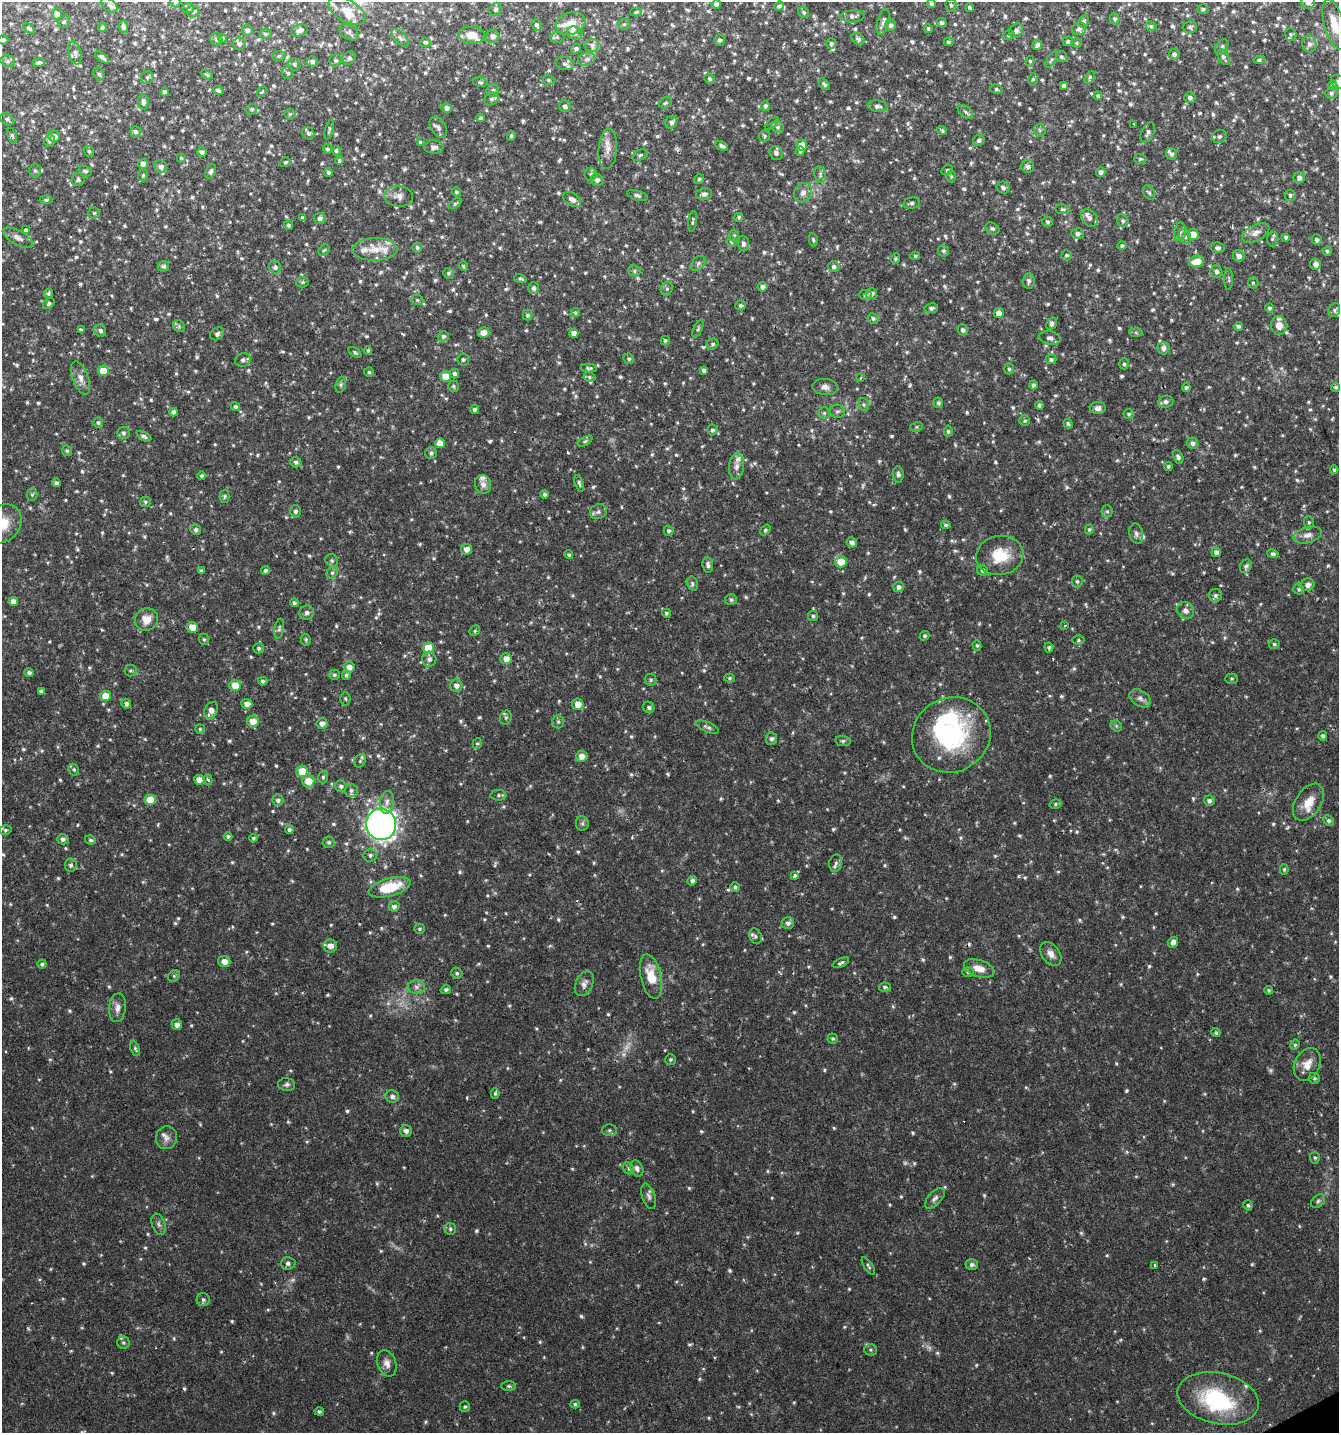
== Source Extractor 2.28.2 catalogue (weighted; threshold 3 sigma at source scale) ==
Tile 6 of 4 x 4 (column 2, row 2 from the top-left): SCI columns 1496-2832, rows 2863-4293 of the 5606 x 5728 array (HDU 1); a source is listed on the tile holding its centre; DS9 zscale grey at full resolution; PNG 1341 x 1435 px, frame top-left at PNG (2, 2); each listed source drawn as its Kron ellipse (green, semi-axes under 4 px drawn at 4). Shown black and unused: <1% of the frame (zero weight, under 2 of 3 exposures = <1% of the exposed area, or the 3 px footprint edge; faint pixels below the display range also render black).
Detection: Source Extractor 2.28.2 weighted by HDU 2 'WHT'; one run over the whole footprint, this tile lists its part. Background 0.0336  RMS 0.0032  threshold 0.0143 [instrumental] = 3 sigma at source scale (4.5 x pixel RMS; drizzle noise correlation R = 1.50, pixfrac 1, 0.0396/0.0396 arcsec/px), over >= 5 px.
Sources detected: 1209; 8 too faint to see at this stretch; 3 inside a brighter object's white glare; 4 cosmic-ray / hot-pixel residue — neither listed nor drawn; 39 inside a brighter listed object's ellipse — not listed separately; of the other 1155, all 500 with FLUX_AUTO >= 0.526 (the completeness limit of this list) listed and drawn (655 fainter detections not listed), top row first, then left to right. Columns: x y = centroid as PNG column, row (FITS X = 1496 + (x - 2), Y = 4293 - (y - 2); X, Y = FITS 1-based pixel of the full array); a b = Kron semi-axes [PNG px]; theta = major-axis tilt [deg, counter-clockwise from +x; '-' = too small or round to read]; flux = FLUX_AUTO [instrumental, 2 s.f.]
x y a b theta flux
175 2 5 5 - 0.69
1308 2 7 7 - 1.2
716 4 4 4 - 1.3
931 4 4 4 - 0.63
109 5 9 5 -38 0.94
951 5 6 5 - 0.62
779 6 5 4 - 0.56
970 7 4 3 - 0.65
188 8 6 5 - 0.6
495 9 7 5 61 0.78
1203 9 5 5 - 0.55
347 11 20 11 -29 4.5
193 12 6 5 - 0.76
636 12 6 4 1 0.54
804 12 6 5 - 0.62
57 14 5 5 - 1.7
852 16 12 6 2 1.3
1114 19 5 4 - 0.77
1084 21 6 5 - 0.86
64 22 6 5 - 0.67
883 22 13 6 75 1.4
571 23 15 11 20 3.8
942 23 5 4 - 0.71
624 24 6 5 - 0.55
1334 24 25 10 -75 6.7
536 25 6 5 - 0.72
891 25 5 5 - 0.98
1151 26 5 4 - 0.75
123 27 6 4 -72 0.89
1190 27 7 6 - 0.68
29 28 6 4 -36 0.64
102 28 4 4 - 0.59
928 28 4 4 - 0.63
1079 29 7 6 - 1.1
247 30 6 5 - 1
299 30 8 5 17 1.2
1016 31 8 6 50 1.2
349 32 10 7 -30 1
575 33 8 6 -25 1.1
265 34 6 5 - 0.58
1291 34 6 5 - 0.69
472 35 13 8 -7 3.7
1009 35 6 5 - 0.59
492 36 6 6 - 1.3
557 37 7 5 10 0.6
223 38 4 4 - 0.59
400 38 11 5 -47 1.1
216 39 6 6 - 0.76
858 39 7 5 -40 0.92
3 40 5 4 - 0.81
719 40 5 5 - 0.69
1068 41 5 5 - 0.8
425 42 5 4 - 0.71
948 42 5 4 - 0.54
239 43 6 6 - 1.1
831 43 5 5 - 0.7
1076 43 5 4 - 0.54
1309 44 8 7 - 1.4
592 45 7 6 - 1.4
1037 45 5 5 - 1.1
1222 47 8 5 53 0.79
576 49 5 4 - 0.8
75 53 11 6 -78 1.3
1174 54 6 5 - 0.85
279 56 6 5 - 0.57
102 57 8 4 -39 1.3
1062 57 6 5 - 0.63
1223 57 8 5 -61 0.99
349 58 7 6 - 0.92
587 59 9 6 14 1.1
336 60 6 6 - 0.75
1051 60 9 4 59 0.64
1259 60 5 4 - 0.57
8 61 7 5 -20 0.8
312 61 5 5 - 0.89
1030 61 5 4 - 0.54
39 62 6 4 10 0.76
565 63 9 6 -12 0.88
294 64 6 5 - 0.7
288 73 6 5 - 0.7
99 74 7 5 -61 0.74
207 75 6 4 -28 0.56
1090 77 7 4 61 0.6
147 78 6 6 - 0.77
709 79 5 4 - 0.72
1033 79 6 5 - 0.65
549 80 6 4 -17 0.53
480 82 7 4 -10 0.58
1338 82 8 6 -36 1.3
824 84 7 4 -47 0.74
1332 85 5 4 - 0.89
1063 86 4 3 - 0.76
996 89 6 5 - 0.61
218 90 5 3 - 0.65
493 90 6 6 - 0.66
165 92 4 4 - 0.85
262 92 5 3 - 0.53
1331 93 6 5 - 0.85
1098 96 4 3 - 0.64
1190 98 5 5 - 0.95
491 99 7 6 - 0.87
143 102 8 5 -84 1
665 103 6 5 - 0.63
565 106 6 6 - 1.1
765 106 5 4 - 0.69
878 106 10 5 -10 1.2
447 108 5 4 - 1.3
252 109 5 5 - 0.65
965 112 9 5 -38 0.81
290 114 5 5 - 0.68
480 118 4 4 - 0.62
7 119 7 5 -31 0.82
671 122 6 6 - 1.1
772 123 8 4 42 0.63
1134 124 3 3 - 1.6
438 127 11 7 -59 1.4
778 127 6 5 - 0.58
329 130 10 3 76 0.63
942 130 5 3 - 0.56
1040 130 6 6 - 0.72
136 132 6 5 - 0.87
1148 132 11 6 63 1.3
308 133 6 5 - 0.92
12 136 8 4 -72 0.68
54 136 6 5 - 2.2
511 136 5 4 - 0.59
764 136 6 5 - 0.57
1219 136 7 6 - 1.1
979 140 6 5 - 0.85
50 141 6 5 - 0.82
420 142 4 3 - 0.55
802 145 5 5 - 4.1
721 146 6 4 -31 0.96
434 147 9 6 -2 1.4
327 149 5 4 - 0.69
608 149 20 9 85 3.1
89 151 6 5 - 0.64
336 151 5 4 - 0.53
800 151 5 4 - 0.83
202 152 5 4 - 1.1
776 153 7 6 - 1.1
1172 154 6 5 - 0.91
640 155 8 5 24 0.69
181 158 4 4 - 0.58
1140 159 6 5 - 0.61
339 161 4 4 - 0.7
285 162 5 4 - 0.56
143 164 5 5 - 2.5
1028 166 6 6 - 1.2
161 167 7 6 - 1.4
947 170 6 5 - 0.59
35 171 6 5 - 0.72
85 171 7 5 -17 0.72
211 171 7 5 64 0.91
328 172 4 4 - 0.81
1101 172 5 4 - 1.2
591 174 6 6 - 0.81
820 174 8 6 -79 0.96
143 175 6 5 - 0.55
951 176 6 5 - 0.53
1299 178 5 5 - 1.1
699 179 5 4 - 0.66
78 180 7 6 - 0.77
597 180 6 6 - 1.1
1003 188 7 5 -33 0.94
456 192 4 3 - 0.59
1149 192 8 5 -56 0.77
803 193 10 8 53 1.9
704 194 8 6 11 1.3
637 195 11 4 -17 1
1290 195 6 5 - 0.7
399 196 14 10 -5 2.3
572 199 10 6 -33 1.6
46 200 6 4 1 0.64
911 203 8 5 11 0.79
455 204 7 4 35 0.53
1063 209 7 4 -6 0.56
94 213 5 5 - 0.61
739 217 4 4 - 0.57
302 218 4 3 - 0.63
320 218 5 5 - 0.98
1089 218 10 7 -48 1.6
692 221 10 4 81 0.62
1123 221 6 5 - 0.79
1048 222 5 5 - 0.6
288 225 4 4 - 0.66
992 228 7 5 -29 0.71
25 230 4 3 - 1.7
1180 232 9 6 81 1.2
1078 233 6 5 - 1
1256 233 15 8 28 2.1
1193 234 5 5 - 4.2
734 235 6 5 - 0.54
1185 237 8 6 -71 1.1
1286 237 4 4 - 0.72
18 238 16 7 -29 2
1272 239 7 5 -89 0.77
813 240 7 4 -78 0.53
1317 240 5 5 - 0.94
731 242 5 5 - 0.59
743 243 8 5 -87 1.2
1122 246 4 4 - 0.56
417 247 5 5 - 0.68
1218 248 7 5 -5 0.9
375 249 23 11 1 4.8
324 250 6 5 - 0.55
944 251 5 5 - 0.84
1327 251 4 4 - 0.58
1066 255 5 5 - 0.61
915 256 5 4 - 0.53
1239 256 6 5 - 1.8
895 259 5 4 - 0.67
1197 261 7 5 14 5.9
698 263 8 6 50 0.9
1316 264 6 5 - 1.8
163 266 6 5 - 0.89
463 266 5 4 - 0.55
275 267 6 6 - 0.98
834 267 5 5 - 0.98
634 271 6 5 - 0.63
1216 272 6 6 - 1.1
448 273 5 5 - 0.65
520 279 6 4 -17 0.61
1229 279 11 4 -90 0.54
1028 281 8 6 87 1.1
302 282 6 5 - 0.6
1253 283 5 5 - 0.59
762 287 5 4 - 1.2
533 288 6 5 - 0.99
667 289 7 5 68 0.72
49 293 5 4 - 0.61
871 294 6 5 - 1.4
865 295 6 5 - 0.72
417 300 6 5 - 0.57
49 303 6 4 37 0.67
741 305 5 5 - 0.74
931 308 7 5 9 0.83
1269 308 5 4 - 0.73
1334 310 7 5 64 0.73
575 313 4 4 - 0.57
999 313 5 5 - 2
528 315 5 5 - 0.77
873 318 6 5 - 0.78
1052 324 6 4 59 0.92
1279 325 9 8 - 3.2
179 326 6 5 - 0.6
1238 326 4 4 - 0.72
698 329 9 4 66 0.58
81 330 4 4 - 0.75
963 330 5 5 - 0.95
100 331 6 6 - 1.1
484 333 5 5 - 2.8
574 333 4 4 - 2.1
1136 333 6 4 -2 0.61
217 334 7 5 36 0.95
443 336 5 5 - 0.82
1050 338 11 6 -12 1.1
665 341 5 4 - 0.53
712 344 6 5 - 0.62
1163 348 6 6 - 1.5
368 350 4 4 - 0.56
355 352 7 4 -37 0.57
629 359 5 5 - 0.68
1051 359 5 4 - 0.69
243 360 8 6 25 1.2
463 360 6 6 - 0.61
1124 364 5 4 - 0.56
589 368 8 4 -2 0.64
1009 369 5 5 - 0.59
704 370 4 4 - 0.97
103 371 5 5 - 6.7
369 372 5 5 - 0.54
454 374 5 4 - 0.84
445 376 5 5 - 5.3
589 377 6 5 - 0.62
81 378 17 8 -70 2.4
860 378 3 3 - 0.64
341 385 8 5 72 0.8
1033 385 4 4 - 0.82
453 386 6 5 - 0.6
825 387 13 8 -6 1.8
1186 387 4 4 - 0.58
1336 387 4 4 - 0.7
1166 402 7 6 - 1.1
938 403 5 4 - 0.76
864 404 6 5 - 0.61
1039 405 4 4 - 0.59
235 407 5 4 - 0.71
1098 408 8 6 -1 1.5
474 409 5 4 - 0.79
837 411 7 6 - 0.83
174 412 4 4 - 1.4
824 413 5 5 - 0.65
1129 414 5 5 - 0.66
1025 421 5 5 - 0.57
98 423 5 5 - 0.61
1068 424 5 4 - 0.59
916 427 6 5 - 0.53
712 430 5 5 - 0.8
948 431 5 4 - 0.56
123 433 6 6 - 0.86
144 436 8 4 -27 0.84
585 441 8 4 30 0.57
440 443 5 5 - 3.4
1193 443 6 5 - 1.2
67 451 5 5 - 0.58
431 453 6 5 - 0.89
1178 457 7 4 -64 0.91
296 462 6 5 - 0.87
737 466 13 7 83 1.9
1168 466 4 4 - 0.62
1334 470 4 4 - 0.67
898 474 8 5 -87 0.89
202 476 4 4 - 0.68
56 483 4 4 - 0.85
579 483 8 4 -72 0.76
483 484 9 8 - 1.7
32 494 6 5 - 0.63
544 494 4 4 - 0.67
224 496 6 5 - 0.54
145 502 5 5 - 0.61
295 511 6 5 - 0.89
1107 511 6 5 - 0.63
598 512 9 7 26 1.2
1309 522 6 5 - 0.58
3 524 21 17 50 7.6
946 525 5 4 - 0.56
1089 529 5 4 - 0.6
196 530 5 5 - 0.87
765 530 6 4 54 0.6
668 531 5 4 - 0.72
1136 534 10 6 -78 1.2
1308 535 15 8 15 2.2
852 542 5 5 - 1.3
466 549 5 5 - 2
1216 552 5 4 - 1.3
1273 554 6 4 -14 0.71
569 555 4 4 - 0.59
1000 555 24 19 10 10
332 561 7 6 - 0.7
841 562 6 5 - 5.2
708 565 8 5 -84 1.1
1246 566 7 5 63 1
266 570 4 4 - 0.72
983 570 6 5 - 0.76
201 571 4 4 - 0.73
332 573 6 5 - 0.63
1077 581 6 5 - 0.64
692 584 7 5 -75 0.68
1308 585 7 6 - 1.5
899 587 5 5 - 1.2
1299 589 5 5 - 0.68
1215 595 6 6 - 0.97
731 600 6 5 - 0.73
13 602 5 4 - 2.4
294 603 4 4 - 0.69
1186 611 9 8 - 1.6
307 613 7 7 - 0.96
666 613 4 4 - 0.65
813 616 5 5 - 0.58
146 619 12 11 - 3.6
1065 626 3 3 - 0.9
192 627 5 5 - 4.1
279 629 10 4 80 0.74
475 631 6 5 - 0.53
924 636 5 4 - 0.59
204 639 6 5 - 0.56
306 640 6 5 - 0.61
1078 640 6 5 - 0.53
1274 644 5 4 - 0.61
977 646 5 4 - 0.55
1049 647 5 4 - 0.6
259 648 5 5 - 0.69
428 648 5 5 - 10
429 659 7 7 - 1.4
506 659 5 5 - 2.5
349 667 5 5 - 2.2
130 671 6 6 - 0.6
29 672 4 4 - 0.99
334 675 5 5 - 0.7
346 675 5 4 - 0.68
729 678 5 4 - 0.53
1232 679 6 5 - 0.54
651 680 6 6 - 0.67
263 681 4 4 - 0.71
235 685 6 5 - 5.5
456 685 6 6 - 1.7
41 691 4 4 - 0.82
105 696 5 5 - 4.9
345 698 7 5 -87 0.57
1140 698 12 7 -33 1.7
126 704 5 5 - 1
247 704 5 5 - 2.2
578 704 6 6 - 2.9
649 707 6 5 - 0.76
211 711 9 6 65 2.3
506 718 7 5 69 0.7
253 721 6 6 - 4.2
558 722 6 5 - 0.64
322 724 5 5 - 1.6
1116 726 6 5 - 0.54
708 727 12 5 -23 0.94
200 729 5 4 - 0.53
951 735 40 37 31 41
1323 736 5 4 - 0.72
771 739 6 5 - 0.98
843 741 7 5 -8 0.67
477 743 5 5 - 0.53
582 756 6 5 - 2.5
360 761 7 5 60 0.67
74 770 6 5 - 0.6
302 771 6 5 - 6.2
323 777 6 5 - 0.63
199 780 5 5 - 3.7
208 780 5 4 - 0.73
308 781 6 6 - 5.2
341 786 6 5 - 0.92
351 790 7 6 - 0.91
499 795 8 5 2 0.72
150 800 5 5 - 8.8
278 800 5 5 - 0.93
1209 801 5 5 - 0.96
387 802 11 7 83 1.6
1308 802 20 12 56 5.2
1055 804 6 4 17 0.58
1328 820 6 5 - 0.68
582 823 7 6 - 0.78
381 824 16 15 - 180
5 830 6 5 - 0.64
289 830 4 4 - 0.81
228 836 4 4 - 0.62
253 838 4 4 - 0.54
63 839 5 5 - 0.89
90 840 5 4 - 0.66
329 842 6 6 - 0.71
370 855 6 6 - 0.87
836 863 8 6 77 1
71 865 6 6 - 0.95
1284 869 5 4 - 0.53
794 875 4 3 - 3.6
692 881 5 4 - 1.1
390 887 21 9 15 13
735 887 5 4 - 0.71
394 906 5 5 - 1.1
788 923 6 6 - 1.2
420 929 5 5 - 0.56
755 936 8 6 -64 0.88
1173 942 5 5 - 1.9
330 946 7 6 - 2.3
1051 954 13 9 -53 2.2
224 962 6 5 - 2.3
841 963 9 4 23 0.71
42 964 4 4 - 0.64
979 968 16 8 -19 3.4
968 972 6 5 - 0.57
457 973 6 5 - 0.6
174 976 6 5 - 0.59
651 976 22 10 -77 7.8
584 984 13 8 65 1.7
416 987 9 6 -1 1.2
885 987 6 4 -4 0.62
446 990 5 4 - 0.84
1269 990 4 4 - 0.53
117 1008 14 8 85 2.2
177 1025 5 5 - 1.6
1216 1033 4 4 - 0.6
833 1038 5 5 - 0.56
1295 1045 5 4 - 0.53
135 1049 8 4 -66 0.59
671 1060 5 5 - 0.57
1307 1064 17 12 63 3.9
1314 1078 6 5 - 0.64
287 1085 8 6 -7 0.92
495 1093 5 4 - 0.54
392 1096 7 6 - 1.1
609 1130 7 6 - 0.75
406 1131 6 6 - 1.4
166 1138 11 10 - 1.9
1315 1158 6 5 - 0.57
628 1168 6 5 - 0.69
637 1168 8 6 -63 1.2
649 1196 13 6 -72 1.4
935 1198 13 6 48 1.3
1318 1201 8 6 45 0.79
1248 1205 5 4 - 0.58
159 1224 11 6 -70 1.1
450 1229 6 6 - 0.72
288 1263 7 6 - 0.91
972 1265 6 5 - 0.92
1155 1265 4 3 - 1.7
868 1266 10 4 -57 0.63
203 1300 6 6 - 0.93
123 1343 6 6 - 0.76
870 1350 6 5 - 0.61
387 1363 13 9 -70 2.2
509 1386 7 5 -1 0.66
1218 1398 41 25 -12 27
575 1404 5 4 - 0.64
465 1407 5 5 - 0.54
319 1412 4 4 - 0.65
Isophote crosses this tile's border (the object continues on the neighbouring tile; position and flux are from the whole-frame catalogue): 5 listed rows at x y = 175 2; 1308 2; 3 40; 1338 82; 3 524